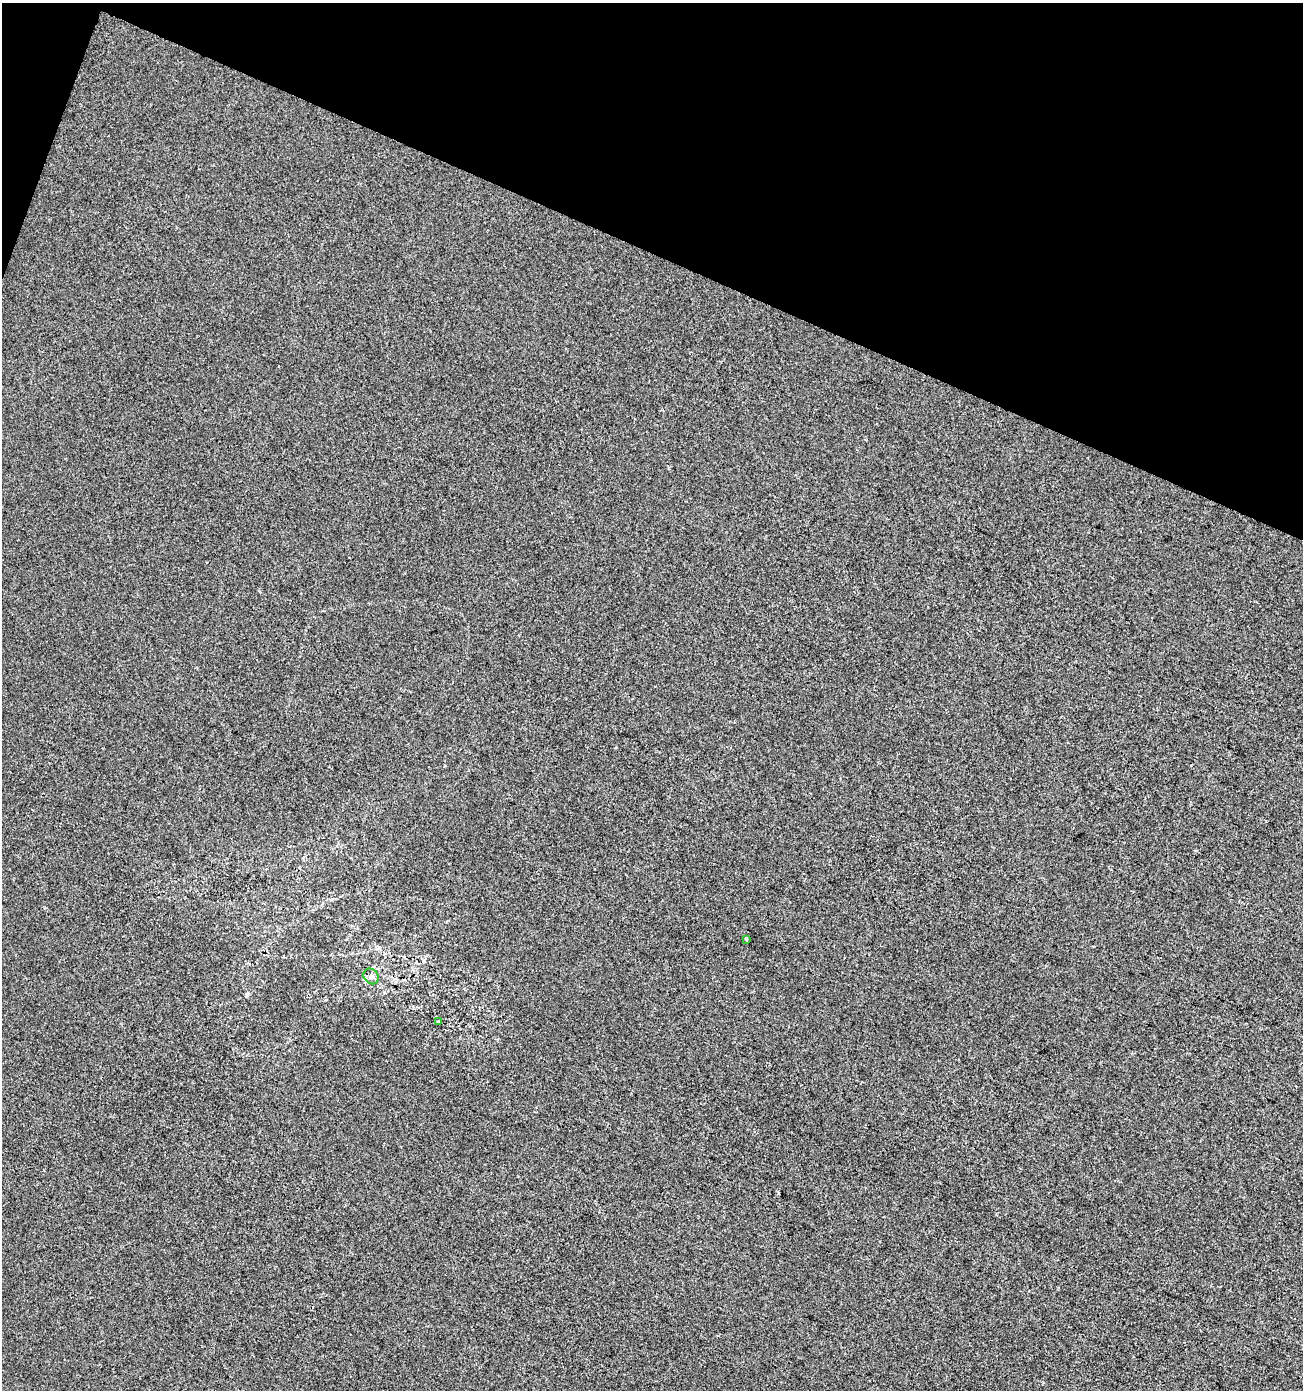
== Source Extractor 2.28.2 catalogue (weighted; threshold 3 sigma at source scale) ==
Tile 2 of 4 x 4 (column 2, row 1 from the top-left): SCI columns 1578-2878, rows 4163-5550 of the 5692 x 5559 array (HDU 1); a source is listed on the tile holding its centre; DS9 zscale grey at full resolution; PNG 1305 x 1392 px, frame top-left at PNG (2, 3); each listed source drawn as its Kron ellipse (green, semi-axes under 4 px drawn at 4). Shown black and unused: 19% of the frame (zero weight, under 2 of 3 exposures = <1% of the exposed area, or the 3 px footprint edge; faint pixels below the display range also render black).
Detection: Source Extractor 2.28.2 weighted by HDU 2 'WHT'; one run over the whole footprint, this tile lists its part. Background 1.46e-04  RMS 0.0056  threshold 0.0254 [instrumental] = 3 sigma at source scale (4.5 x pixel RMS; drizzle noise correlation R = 1.50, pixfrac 1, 0.0396/0.0396 arcsec/px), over >= 5 px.
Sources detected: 3; all 3 listed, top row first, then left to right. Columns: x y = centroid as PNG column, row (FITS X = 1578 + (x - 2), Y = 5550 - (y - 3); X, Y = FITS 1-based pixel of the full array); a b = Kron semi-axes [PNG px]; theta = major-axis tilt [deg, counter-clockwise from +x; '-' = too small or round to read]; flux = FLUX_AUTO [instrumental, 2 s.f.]
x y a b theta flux
747 940 3 3 - 2.5
371 976 8 7 - 2.2
438 1022 3 3 - 1.3